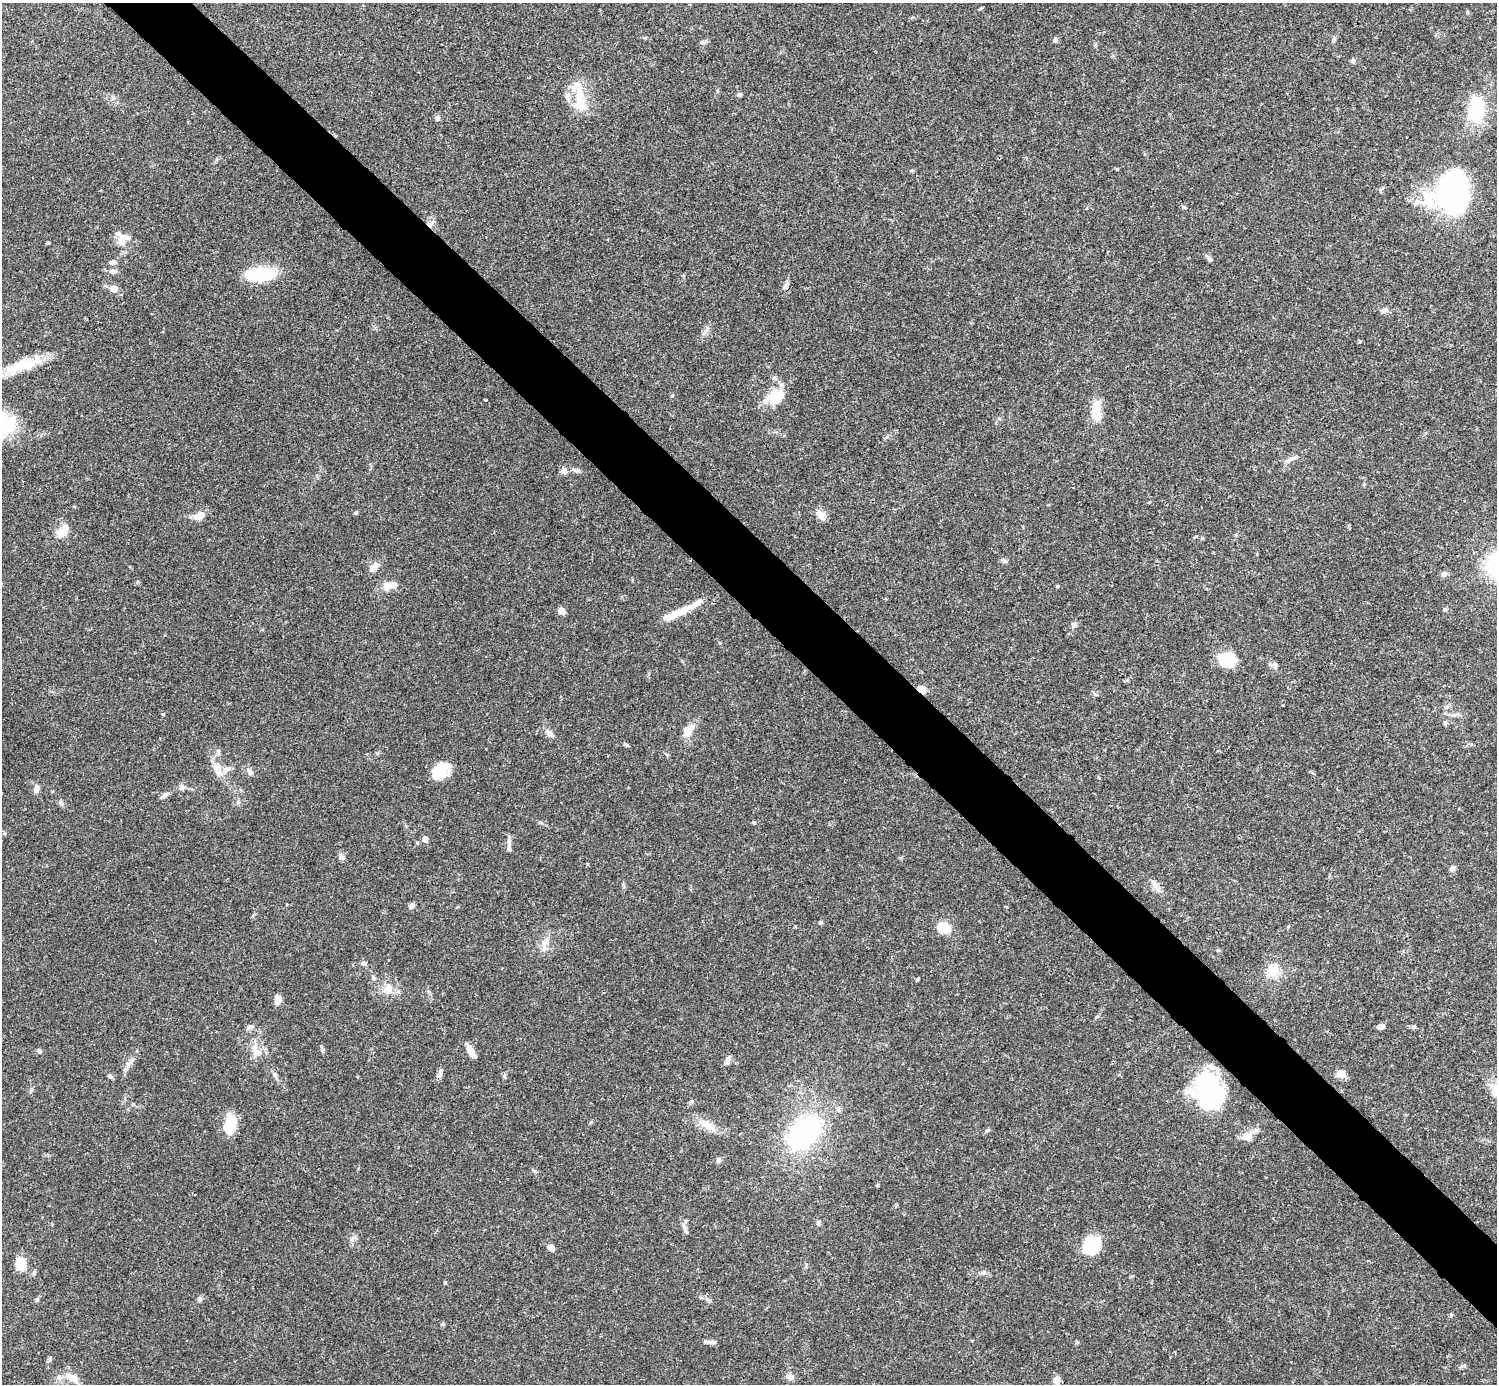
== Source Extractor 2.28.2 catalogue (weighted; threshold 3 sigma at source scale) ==
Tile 6 of 4 x 4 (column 2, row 2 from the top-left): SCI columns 1495-2989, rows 2920-4301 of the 5982 x 5981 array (HDU 1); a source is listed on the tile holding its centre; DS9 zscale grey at full resolution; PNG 1499 x 1386 px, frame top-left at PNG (2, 3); no overlay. Shown black and unused: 5% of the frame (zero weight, under 3 of 4 exposures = <1% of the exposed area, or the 3 px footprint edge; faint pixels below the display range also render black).
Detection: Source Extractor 2.28.2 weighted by HDU 2 'WHT'; one run over the whole footprint, this tile lists its part. Background 0.041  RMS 0.0027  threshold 0.012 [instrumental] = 3 sigma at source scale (4.5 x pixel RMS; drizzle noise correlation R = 1.50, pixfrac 1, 0.05/0.05 arcsec/px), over >= 5 px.
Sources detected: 134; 3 inside a brighter object's white glare — not listed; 10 inside a brighter listed object's ellipse — not listed separately; the other 121 listed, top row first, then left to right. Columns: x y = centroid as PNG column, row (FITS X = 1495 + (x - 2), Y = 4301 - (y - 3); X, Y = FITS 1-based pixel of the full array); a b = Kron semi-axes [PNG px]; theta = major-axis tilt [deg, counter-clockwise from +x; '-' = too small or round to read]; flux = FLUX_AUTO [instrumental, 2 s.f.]
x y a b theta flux
1334 39 8 5 60 0.64
1055 40 6 6 - 0.58
703 42 10 5 11 0.63
1353 61 6 5 - 0.69
739 94 6 5 - 0.52
579 95 29 15 -83 7.4
1476 111 33 17 -85 14
437 118 6 6 - 0.84
912 171 6 3 -19 0.27
1453 193 34 27 -83 65
1416 202 11 6 32 1.2
1183 207 6 4 -7 0.37
431 224 10 5 36 0.86
122 240 20 14 53 3.7
48 242 4 4 - 0.3
1209 259 9 5 -47 0.82
113 262 8 6 18 0.93
113 271 11 6 0 1.2
261 274 32 14 2 13
785 286 8 5 62 0.78
114 289 7 6 - 2.3
1384 310 10 6 14 1.1
705 331 14 5 46 1.2
1360 341 5 4 - 0.28
21 366 47 13 22 9.9
774 378 7 6 - 0.72
777 396 22 18 29 6.6
485 400 2 2 - 0.24
1096 411 24 11 -88 5.6
3 426 32 28 16 15
1288 460 17 6 26 1.4
576 470 12 5 -14 0.85
563 471 8 7 - 1.6
356 512 5 4 - 0.42
821 515 16 9 -54 2
199 516 14 8 15 2.8
63 531 21 9 48 3.1
1202 538 5 4 - 0.29
1003 560 8 4 0 0.5
374 567 13 7 43 1.9
1444 574 8 6 20 0.85
390 585 20 10 14 2.8
1057 586 4 4 - 0.34
1445 610 6 5 - 0.52
561 611 7 6 - 1.9
676 614 45 7 25 5.7
1074 625 7 6 - 1.1
1229 660 20 17 20 7.3
1275 667 7 5 37 0.61
922 690 9 7 -19 2.8
1283 705 3 2 - 0.23
1445 723 6 5 - 0.45
688 731 18 11 57 3.2
549 733 13 7 -50 1.4
627 745 8 3 -19 0.37
218 751 8 4 81 0.54
216 766 12 11 - 2.3
441 770 20 14 48 7.6
249 771 12 6 -61 0.99
181 787 9 7 -85 0.98
36 789 9 6 85 1.5
163 795 11 5 33 0.88
238 802 7 4 -45 0.55
61 803 8 5 -69 0.66
425 839 5 5 - 2
509 842 16 5 90 1.2
341 856 9 7 -63 0.86
587 864 4 3 - 0.29
1452 868 7 6 - 0.94
1155 884 17 7 -69 1.6
411 906 8 6 30 0.85
820 922 5 5 - 0.41
944 928 16 11 -25 4.9
545 942 19 9 58 2.6
364 963 7 6 - 0.7
1273 971 16 14 39 4.7
373 978 8 5 -47 0.63
917 980 6 3 19 0.3
388 989 16 10 -77 2.7
278 1000 9 6 85 2.7
1381 1026 7 5 11 1.2
1414 1027 6 5 - 0.51
248 1028 9 6 26 0.79
322 1049 7 4 -72 0.44
39 1051 6 5 - 0.6
256 1051 22 12 -51 3.5
471 1051 14 6 -58 2.5
728 1060 12 6 64 1.1
125 1069 7 6 - 0.67
440 1074 11 5 73 1.2
1341 1074 8 7 - 3.4
110 1076 8 5 -33 0.62
275 1076 13 5 -67 0.98
1210 1089 38 33 -78 29
31 1090 7 4 46 0.44
1495 1092 14 12 -48 2.5
691 1101 8 5 41 0.49
708 1126 24 9 -33 4.1
228 1127 18 11 -63 5.5
987 1130 6 5 - 0.43
804 1133 27 17 44 54
1247 1137 14 12 0 2.2
718 1160 8 5 72 0.6
533 1170 8 4 -35 0.42
878 1185 6 3 70 0.26
818 1223 7 5 -89 0.5
684 1227 12 6 -63 1.1
1091 1245 18 15 40 12
551 1247 7 6 - 1.7
21 1264 13 9 -78 5.9
983 1273 6 6 - 0.61
445 1283 5 4 - 0.29
37 1299 7 5 53 0.47
200 1299 8 6 89 0.65
709 1300 11 4 -40 0.68
443 1324 5 5 - 0.34
706 1342 11 5 -3 0.96
1077 1342 5 4 - 0.33
790 1377 9 8 - 1.2
72 1378 18 8 -29 3.1
1057 1380 8 6 53 1.5
Overlapping masked pixels (flux is a lower limit): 3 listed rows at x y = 431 224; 922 690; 1210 1089
Isophote crosses this tile's border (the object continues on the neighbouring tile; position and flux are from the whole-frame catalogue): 2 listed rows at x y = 3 426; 1495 1092
Unlisted compact peaks at least as high as the median listed source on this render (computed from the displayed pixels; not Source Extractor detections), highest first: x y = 163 714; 352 1239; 540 822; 591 1122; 417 842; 1218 950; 1127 680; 754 823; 1451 1315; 504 1076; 1462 1366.